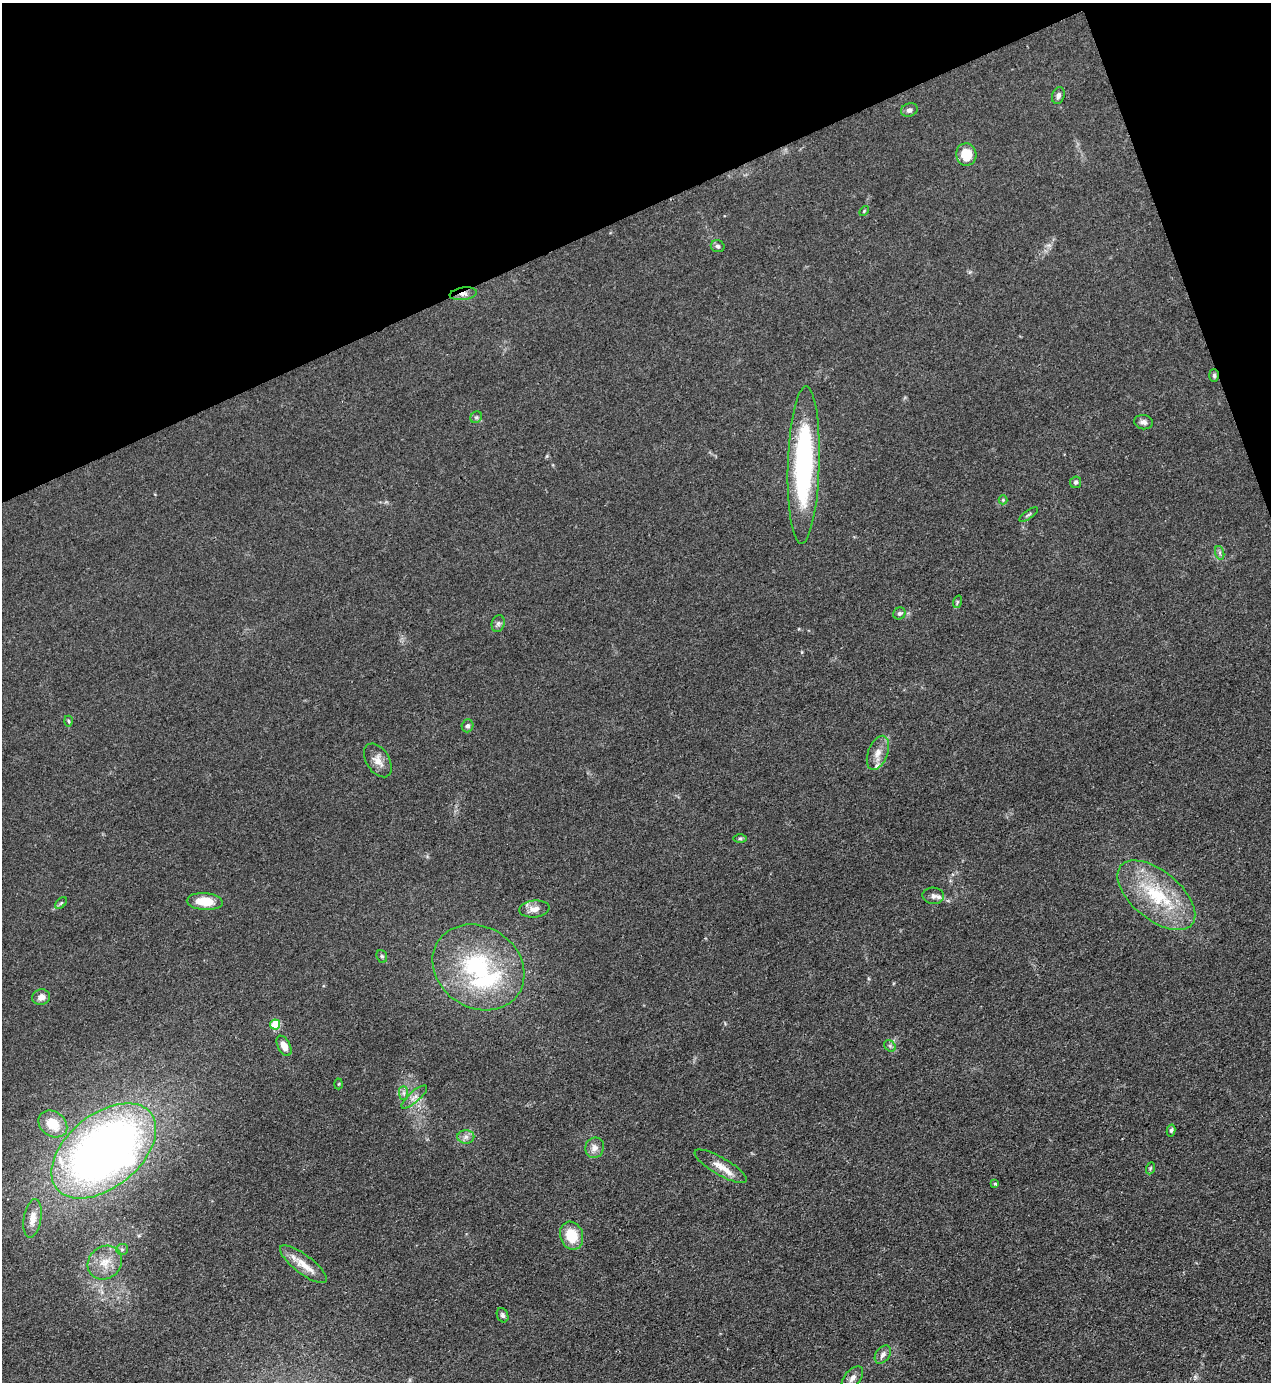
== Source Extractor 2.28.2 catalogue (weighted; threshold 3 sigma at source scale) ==
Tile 3 of 4 x 4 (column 3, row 1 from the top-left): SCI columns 2822-4090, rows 4143-5522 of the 5510 x 5523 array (HDU 1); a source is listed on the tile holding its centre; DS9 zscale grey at full resolution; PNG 1273 x 1384 px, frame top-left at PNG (2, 3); each listed source drawn as its Kron ellipse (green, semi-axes under 4 px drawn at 4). Shown black and unused: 18% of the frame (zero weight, under 3 of 4 exposures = <1% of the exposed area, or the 3 px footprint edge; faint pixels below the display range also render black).
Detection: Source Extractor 2.28.2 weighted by HDU 2 'WHT'; one run over the whole footprint, this tile lists its part. Background 0.0432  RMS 0.0049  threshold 0.0221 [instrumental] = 3 sigma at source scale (4.5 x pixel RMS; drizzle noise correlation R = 1.50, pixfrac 1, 0.05/0.05 arcsec/px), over >= 5 px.
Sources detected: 57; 2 inside a brighter object's white glare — neither listed nor drawn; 3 inside a brighter listed object's ellipse — not listed separately; the other 52 listed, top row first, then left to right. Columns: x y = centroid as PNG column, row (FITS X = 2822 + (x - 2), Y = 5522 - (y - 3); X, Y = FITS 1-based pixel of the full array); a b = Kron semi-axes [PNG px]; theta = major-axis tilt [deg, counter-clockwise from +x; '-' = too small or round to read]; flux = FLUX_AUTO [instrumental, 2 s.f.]
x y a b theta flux
1058 96 9 6 72 1.7
909 110 8 6 20 1.7
966 155 11 10 - 10
864 211 6 3 46 0.55
718 246 7 6 - 1
463 294 13 6 9 2.6
1214 376 6 5 - 0.97
476 417 6 5 - 0.88
1144 422 9 7 -10 2
804 465 79 16 88 90
1076 482 6 5 - 1.3
1003 500 4 4 - 0.49
1029 515 11 3 36 0.84
1220 553 7 4 -72 0.98
957 602 6 4 72 0.64
899 613 6 5 - 1.1
498 624 8 6 75 1.4
69 721 5 3 - 0.54
468 726 6 5 - 1.3
878 753 18 9 69 4.6
378 760 18 11 -57 4.7
740 838 6 4 0 0.77
1156 895 46 24 -40 34
933 896 11 8 -3 2.3
205 902 18 8 -4 11
61 903 7 4 45 0.79
534 909 15 8 6 3.8
382 956 6 5 - 0.82
478 967 48 40 -34 61
41 997 9 7 15 2.9
275 1024 5 5 - 21
284 1046 11 6 -63 4.3
890 1046 6 5 - 0.93
339 1084 5 3 - 0.42
404 1093 7 4 -90 1.2
414 1097 16 5 41 2.6
53 1124 15 12 -37 11
1171 1130 6 4 78 0.92
466 1137 8 7 - 2.1
595 1148 10 9 - 2.9
104 1151 60 36 39 330
721 1166 29 8 -30 5.9
1151 1168 6 4 69 0.69
995 1184 3 3 - 0.68
32 1218 19 8 81 4.6
572 1236 14 11 -70 13
122 1249 6 5 - 0.98
105 1263 18 16 41 8.5
303 1264 28 9 -37 7.4
503 1315 7 5 -66 1.2
883 1354 10 7 53 2.1
852 1378 13 7 49 3
Overlapping masked pixels (flux is a lower limit): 2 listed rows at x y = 463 294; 1214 376